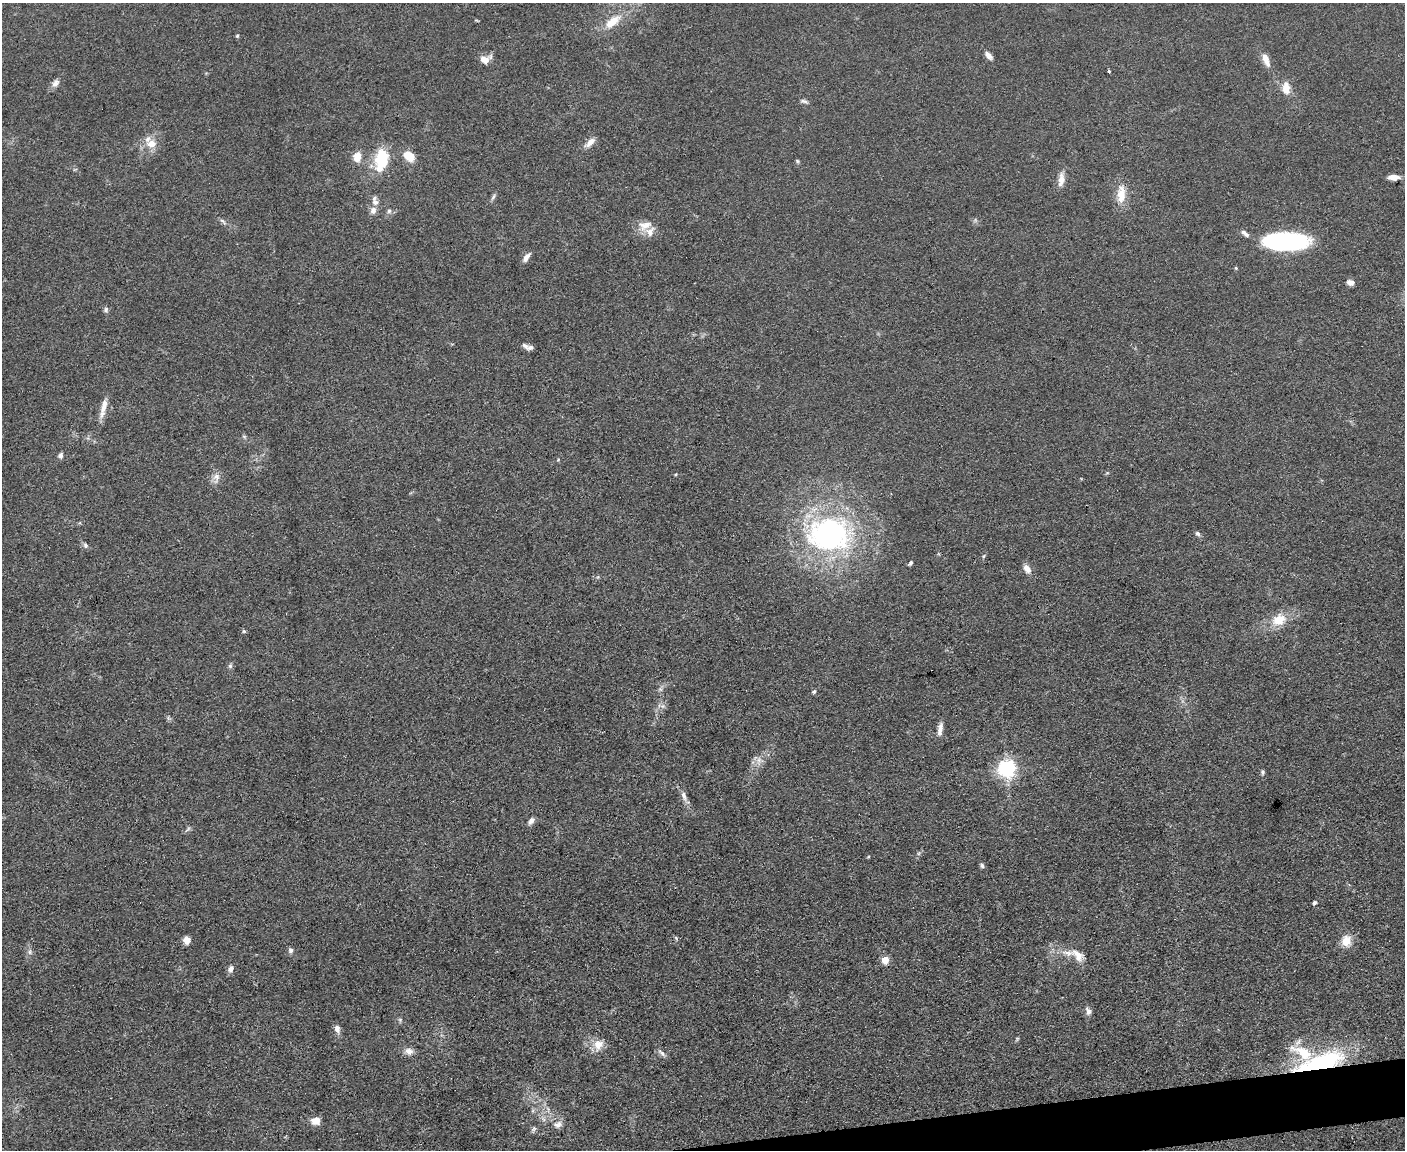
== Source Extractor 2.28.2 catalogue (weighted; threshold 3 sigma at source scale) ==
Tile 5 of 3 x 4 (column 2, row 2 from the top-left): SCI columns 1533-2935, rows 2300-3447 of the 4573 x 4596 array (HDU 1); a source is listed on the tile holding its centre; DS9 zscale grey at full resolution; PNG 1407 x 1152 px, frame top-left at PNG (2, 3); no overlay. Shown black and unused: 2% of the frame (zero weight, under 3 of 4 exposures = <1% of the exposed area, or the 3 px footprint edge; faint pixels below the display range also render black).
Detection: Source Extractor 2.28.2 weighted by HDU 2 'WHT'; one run over the whole footprint, this tile lists its part. Background 0.0719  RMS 0.007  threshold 0.0314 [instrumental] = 3 sigma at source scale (4.5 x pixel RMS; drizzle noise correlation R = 1.50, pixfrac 1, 0.05/0.05 arcsec/px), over >= 5 px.
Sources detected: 84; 7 inside a brighter listed object's ellipse — not listed separately; the other 77 listed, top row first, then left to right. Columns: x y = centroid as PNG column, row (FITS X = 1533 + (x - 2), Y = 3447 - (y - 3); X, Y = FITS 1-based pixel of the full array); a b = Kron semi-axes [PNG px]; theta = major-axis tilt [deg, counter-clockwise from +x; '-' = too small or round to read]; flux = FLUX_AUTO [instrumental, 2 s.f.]
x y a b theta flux
613 21 23 10 39 14
237 36 5 4 - 0.83
989 55 12 6 -51 3.5
484 59 12 10 -28 5.8
1266 59 16 7 -70 7.4
1109 71 3 3 - 1.7
55 83 12 8 52 3.4
1286 88 17 10 -87 8.1
804 101 11 5 -12 1.8
590 142 16 7 42 4.8
151 144 14 12 1 8.8
409 156 14 9 -41 11
357 157 10 8 70 9.2
381 158 20 14 86 30
797 161 5 4 - 1
1393 177 12 6 0 5.9
1061 179 18 8 82 6.1
1121 194 25 11 87 12
493 197 10 4 58 1.7
375 202 9 8 - 3.8
389 211 7 5 87 1.7
223 221 10 4 -42 1.8
645 225 19 12 22 8.9
1245 233 13 5 -35 2.8
1285 241 43 15 0 110
526 257 13 6 56 3.7
1236 268 4 4 - 0.85
1350 282 7 6 - 3.9
106 310 7 6 - 1.8
525 346 10 6 -38 2.4
103 408 28 7 77 7.6
244 436 6 4 -2 1.1
60 455 8 6 78 2
558 459 5 4 - 0.73
676 474 5 3 - 0.6
216 478 16 9 81 4.8
829 534 51 39 3 160
1198 534 8 6 -45 1.6
85 545 8 6 -65 1.8
984 556 6 3 70 0.86
910 563 6 4 58 1.3
1027 569 12 7 -56 4.9
1279 620 19 14 27 15
244 631 5 5 - 0.94
230 666 6 6 - 1.5
814 691 5 5 - 1.4
663 706 7 4 71 1.7
940 729 17 6 82 4.6
759 761 15 6 84 4.1
1007 769 6 6 - 290
1262 772 6 5 - 1.3
684 796 16 6 -72 4.2
531 820 8 5 49 3.4
188 829 8 4 38 1.4
868 857 5 3 - 0.61
982 866 6 5 - 1.5
1314 903 5 4 - 1.3
676 938 7 4 -54 0.92
187 940 8 7 - 4.6
1346 941 12 11 - 10
291 950 7 6 - 2
30 952 8 5 83 1.8
1078 955 21 11 -44 8.5
885 960 5 5 - 18
231 969 8 7 - 3.2
1088 1011 11 7 -74 3
400 1020 6 5 - 1.2
337 1029 10 7 -79 3.8
1017 1039 6 4 72 0.9
598 1045 15 13 48 8.5
409 1051 11 8 -19 4.9
662 1053 12 5 -42 2.5
1320 1063 63 18 17 89
543 1119 7 4 -71 1.7
316 1121 9 7 2 7.3
558 1125 12 9 18 4.3
534 1129 9 5 59 1.6
Overlapping masked pixels (flux is a lower limit): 1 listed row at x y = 1320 1063